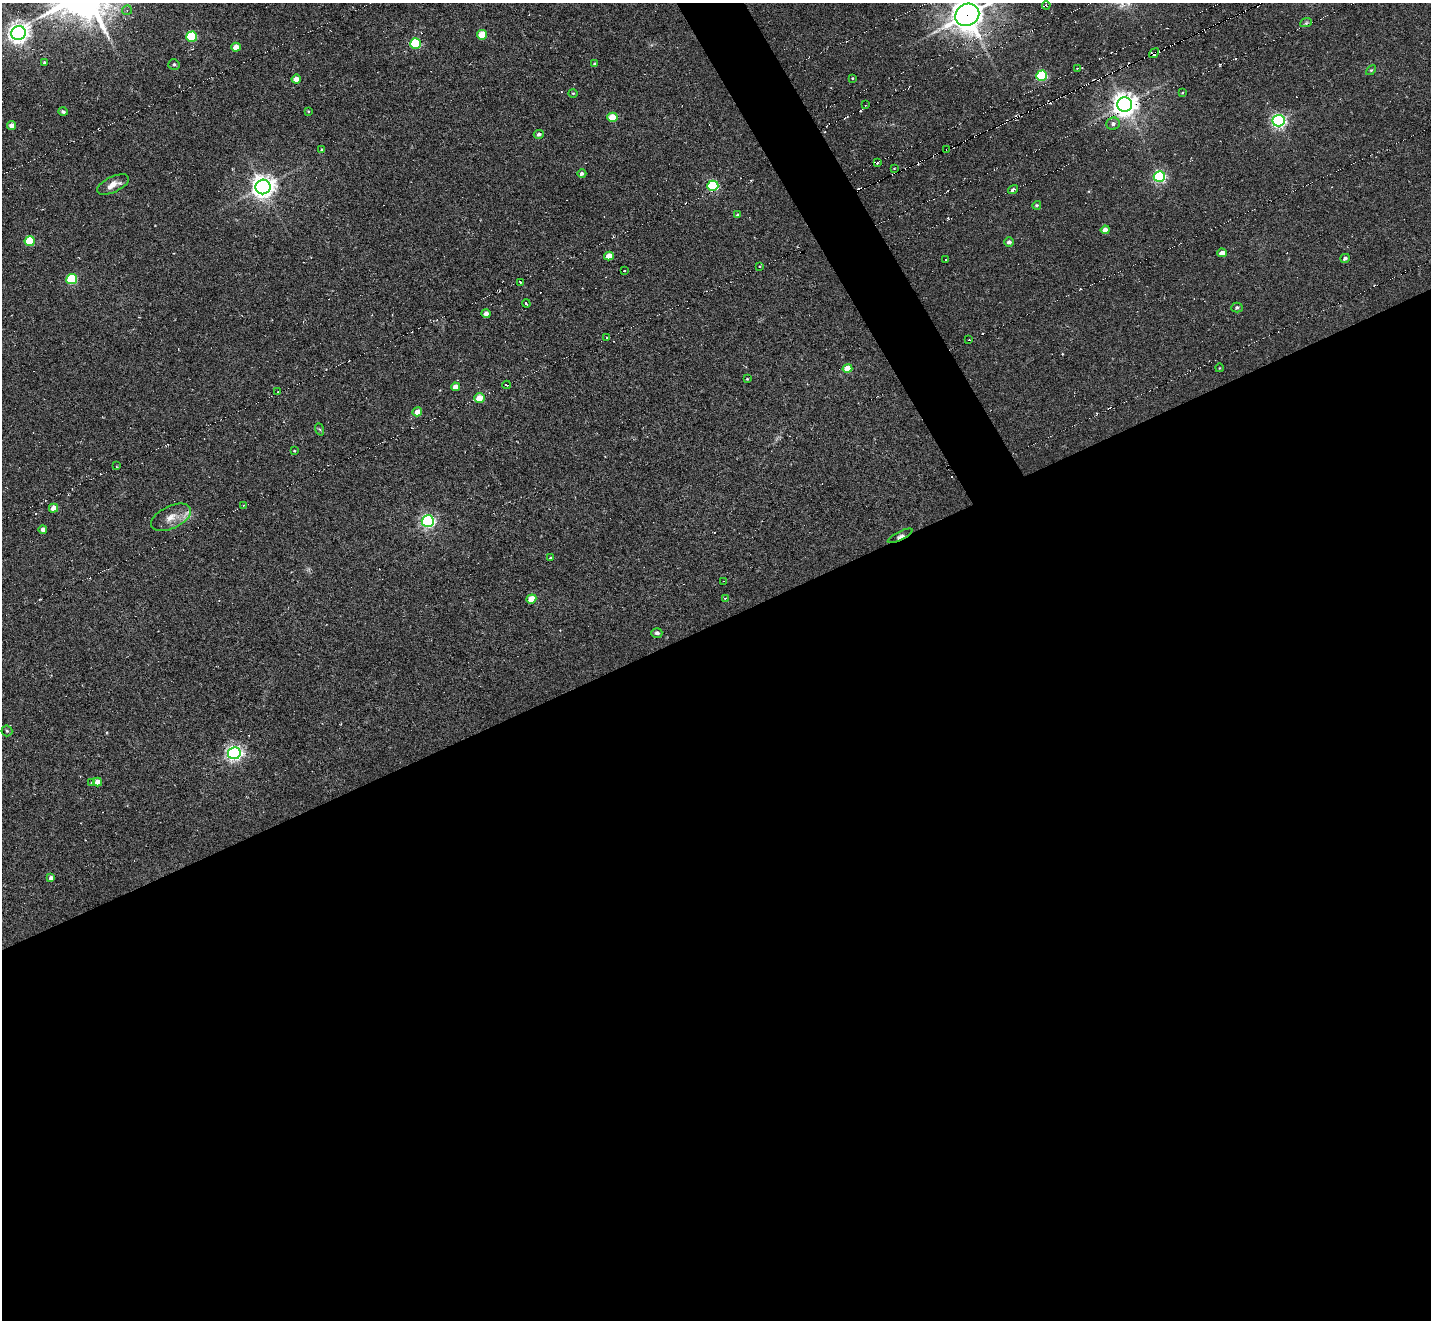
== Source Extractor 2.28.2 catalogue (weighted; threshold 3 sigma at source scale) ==
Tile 15 of 4 x 4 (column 3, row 4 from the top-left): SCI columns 2889-4317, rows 296-1613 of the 5747 x 5738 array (HDU 1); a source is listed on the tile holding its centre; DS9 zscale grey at full resolution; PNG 1433 x 1322 px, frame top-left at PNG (2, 3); each listed source drawn as its Kron ellipse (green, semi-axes under 4 px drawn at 4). Shown black and unused: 55% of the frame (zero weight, under 6 of 11 exposures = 2% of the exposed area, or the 3 px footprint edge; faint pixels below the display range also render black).
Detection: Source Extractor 2.28.2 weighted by HDU 2 'WHT'; one run over the whole footprint, this tile lists its part. Background -0.42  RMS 0.008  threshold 0.0326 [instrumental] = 3 sigma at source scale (4.09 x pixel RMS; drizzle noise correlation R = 1.36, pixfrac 0.8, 0.05/0.05 arcsec/px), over >= 5 px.
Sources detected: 116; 1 too faint to see at this stretch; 31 cosmic-ray / hot-pixel residue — neither listed nor drawn; the other 84 listed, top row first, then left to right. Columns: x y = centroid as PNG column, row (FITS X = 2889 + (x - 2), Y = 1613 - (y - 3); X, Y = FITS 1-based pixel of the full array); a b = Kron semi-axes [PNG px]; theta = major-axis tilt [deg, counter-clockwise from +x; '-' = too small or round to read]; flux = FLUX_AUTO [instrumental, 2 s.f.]
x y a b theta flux
1046 5 4 2 - 1
127 10 5 5 - 1.4
967 15 12 10 30 1300
1306 22 6 4 22 1.3
18 33 7 7 - 500
482 35 5 4 - 21
192 37 5 5 - 46
415 43 5 5 - 54
236 47 5 4 - 9.4
1154 53 5 3 - 4
44 63 4 3 - 1.1
174 64 5 5 - 1.4
595 64 4 3 - 1.4
1077 68 2 2 - 0.53
1371 70 6 3 44 0.85
1042 76 5 5 - 65
852 78 4 3 - 0.59
296 79 4 4 - 9
573 93 4 4 - 0.83
1182 93 4 3 - 0.58
865 105 2 2 - 0.55
1125 105 7 7 - 760
308 111 3 3 - 0.64
63 112 4 4 - 1.5
612 117 5 4 - 18
1279 121 6 6 - 200
1113 124 7 6 - 2.7
11 125 4 4 - 5.3
539 134 5 4 - 2.3
322 149 3 3 - 0.8
947 149 3 2 - 3.6
877 162 3 3 - 3.4
894 168 3 2 - 0.59
582 174 4 4 - 2
1159 176 6 5 - 120
113 184 17 8 25 6.9
713 186 5 5 - 75
263 187 7 7 - 620
1013 189 5 3 - 2.3
1037 205 4 4 - 1.1
737 215 3 3 - 0.76
1105 230 4 4 - 5.6
30 241 5 5 - 32
1009 242 5 4 - 2.5
1222 253 4 4 - 7.1
609 256 5 4 - 11
1345 258 5 4 - 2.2
946 259 3 3 - 1.5
759 266 3 3 - 1.1
624 271 2 2 - 0.62
72 279 5 5 - 47
520 282 3 2 - 0.51
526 304 4 3 - 1.3
1237 308 5 5 - 1.5
486 314 4 4 - 4.4
606 337 2 2 - 1.1
968 340 3 2 - 0.95
847 368 5 4 - 13
1219 368 4 3 - 0.46
747 379 3 2 - 0.59
506 385 4 2 - 0.95
455 387 4 4 - 8.2
278 392 3 2 - 1.2
479 398 5 4 - 12
417 412 5 4 - 8.1
319 429 6 4 -69 1
294 451 3 3 - 0.64
116 466 2 2 - 0.66
244 505 3 2 - 0.65
53 508 5 4 - 7.4
171 517 21 11 26 8.8
428 521 6 6 - 180
43 529 4 4 - 2.8
900 536 13 4 27 3.2
551 558 3 3 - 1.1
723 581 3 2 - 0.41
725 598 3 2 - 1.9
531 599 5 4 - 14
657 633 5 5 - 2.3
7 731 5 5 - 1.1
234 753 6 6 - 280
98 782 4 4 - 7.3
91 783 3 2 - 0.94
51 878 4 3 - 2.4
Overlapping masked pixels (flux is a lower limit): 4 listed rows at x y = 967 15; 1154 53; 947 149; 900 536
Isophote crosses this tile's border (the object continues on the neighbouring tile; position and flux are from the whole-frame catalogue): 1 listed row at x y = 967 15